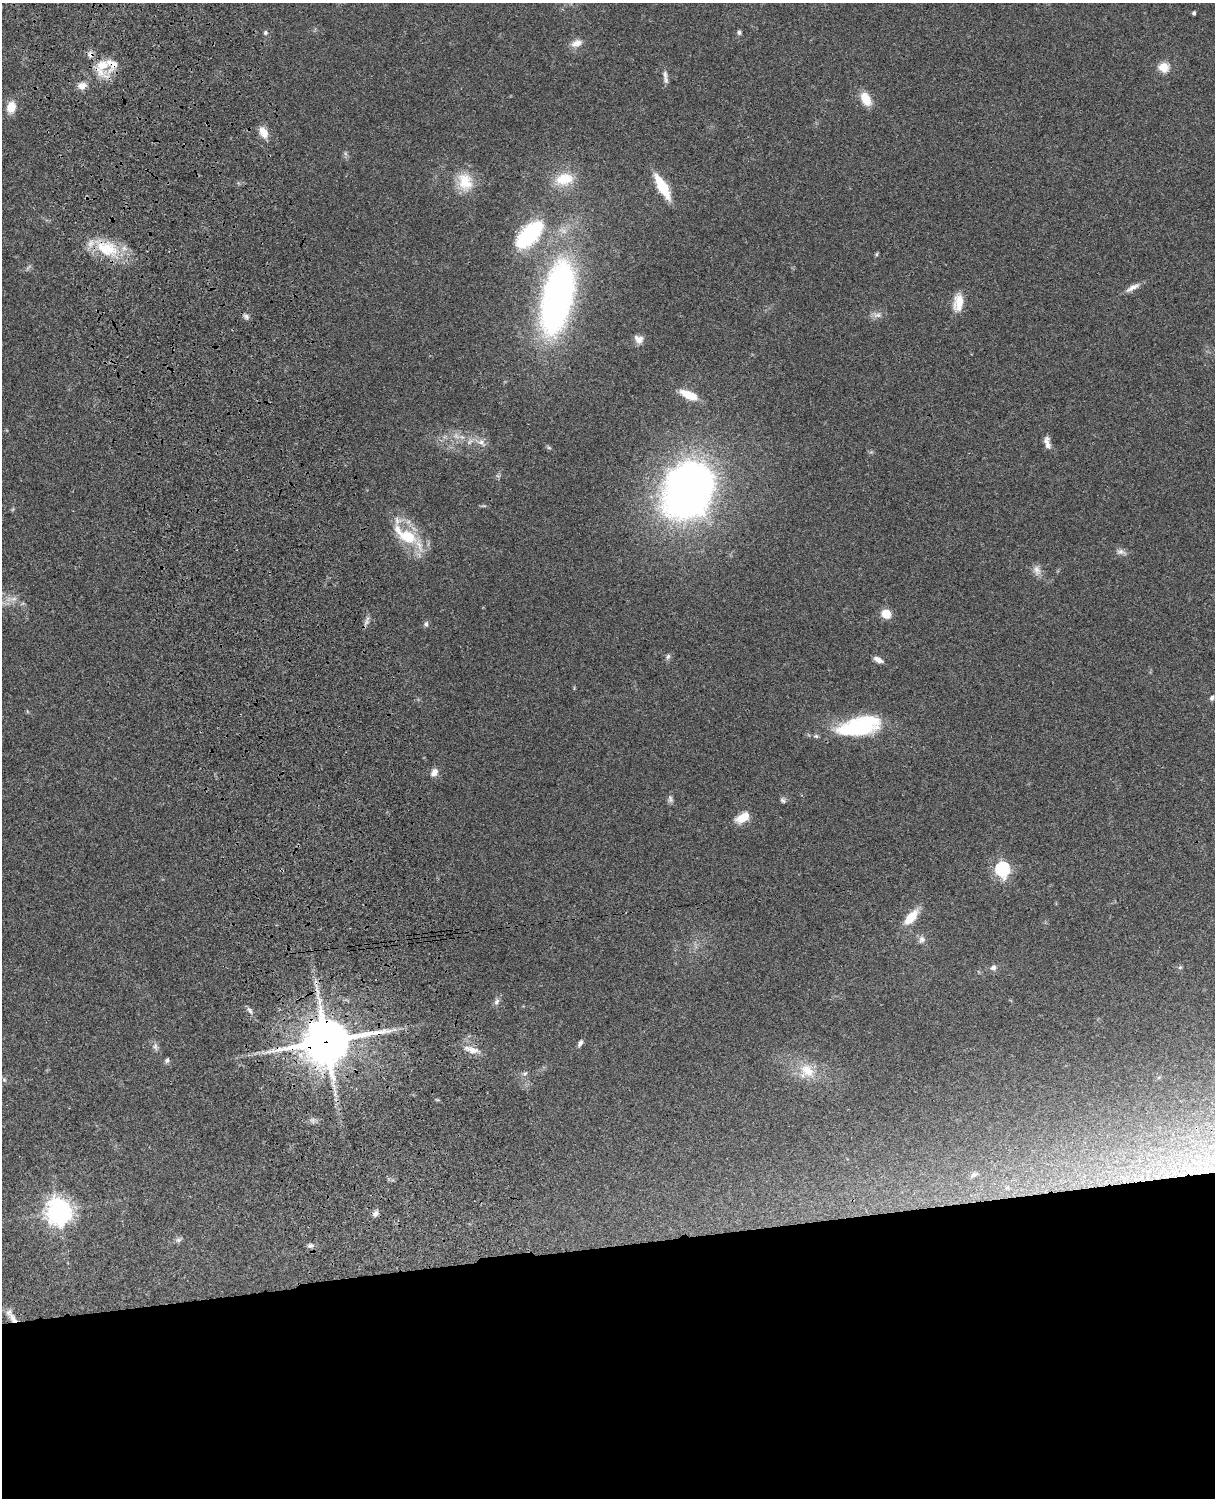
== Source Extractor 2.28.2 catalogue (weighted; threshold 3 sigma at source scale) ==
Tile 11 of 4 x 3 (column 3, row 3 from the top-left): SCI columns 2546-3758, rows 276-1771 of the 5089 x 4926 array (HDU 1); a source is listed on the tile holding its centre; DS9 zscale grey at full resolution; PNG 1217 x 1500 px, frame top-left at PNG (2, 3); no overlay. Shown black and unused: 17% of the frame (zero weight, under 3 of 4 exposures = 6% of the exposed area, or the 3 px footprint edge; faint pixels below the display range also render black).
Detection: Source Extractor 2.28.2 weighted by HDU 2 'WHT'; one run over the whole footprint, this tile lists its part. Background 0.0794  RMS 0.0059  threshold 0.0266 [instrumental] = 3 sigma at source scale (4.5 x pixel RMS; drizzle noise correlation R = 1.50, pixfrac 1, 0.05/0.05 arcsec/px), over >= 5 px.
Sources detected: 75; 4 too faint to see at this stretch — not listed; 5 inside a brighter listed object's ellipse — not listed separately; the other 66 listed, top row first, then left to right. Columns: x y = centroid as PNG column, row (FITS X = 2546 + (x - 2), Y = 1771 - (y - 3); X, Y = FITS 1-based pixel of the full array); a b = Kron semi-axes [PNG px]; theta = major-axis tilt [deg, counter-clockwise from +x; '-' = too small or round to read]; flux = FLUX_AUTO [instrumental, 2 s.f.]
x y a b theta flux
1194 13 4 3 - 1.3
739 32 6 5 - 1.2
265 33 6 6 - 1.3
576 43 16 9 21 4.8
102 65 30 19 87 17
1164 67 5 5 - 32
665 74 13 7 -78 2.7
82 86 10 8 9 4.6
866 99 13 8 -60 12
11 107 11 9 75 8.8
263 132 15 9 -60 5.8
564 179 28 18 10 16
465 182 26 19 -70 15
662 187 22 8 -60 27
529 234 26 12 47 78
107 248 35 21 -20 25
876 254 5 4 - 0.82
1132 287 21 6 29 3.9
558 297 74 29 78 250
958 302 21 11 83 9.8
877 315 13 7 1 2.9
246 316 9 6 -38 1.7
639 339 11 9 -34 3.7
689 395 19 8 -25 12
462 437 8 5 -44 1.8
470 442 10 6 52 2.4
482 442 13 8 -48 3.9
1047 443 16 7 -76 4
549 448 6 4 -19 0.85
688 489 39 31 61 500
407 537 26 17 -20 21
1121 552 14 7 -15 2.6
1037 570 15 9 -80 3.7
886 614 9 8 - 9.4
426 624 7 6 - 1.6
668 656 8 6 73 1.4
878 660 12 5 -26 3.1
1212 698 6 5 - 1.5
860 726 44 18 14 59
816 736 7 5 -1 1.2
434 772 11 8 59 3.4
670 799 11 6 -84 1.8
783 801 8 6 -44 1.3
743 817 14 8 28 10
1002 869 7 6 - 120
911 917 20 9 50 12
922 939 10 9 - 2.6
993 967 8 7 - 2.1
1180 967 5 5 - 0.9
497 1002 10 6 60 2
250 1010 11 5 -56 1.9
326 1041 17 15 12 2200
580 1043 9 5 60 1.8
155 1046 11 6 -77 2.1
472 1050 20 8 -16 6
167 1060 6 5 - 1.3
807 1071 22 20 -33 14
525 1073 7 6 - 1.5
437 1100 6 4 -2 0.64
974 1175 11 6 29 2.3
1007 1188 7 5 -42 1.4
58 1212 9 8 - 630
375 1213 9 7 48 2.3
178 1240 9 6 15 1.6
310 1246 8 6 22 1.7
13 1319 17 8 -60 6.3
Overlapping masked pixels (flux is a lower limit): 4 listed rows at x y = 102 65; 107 248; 326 1041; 13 1319